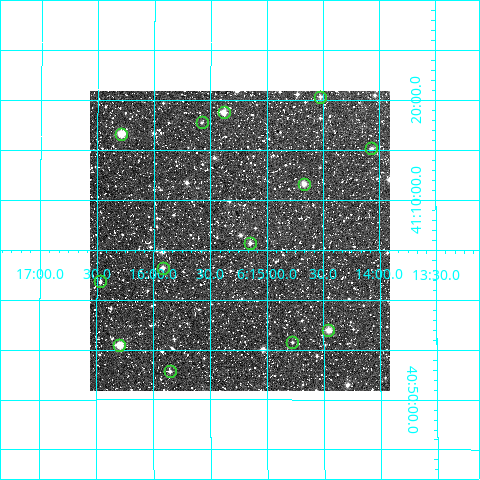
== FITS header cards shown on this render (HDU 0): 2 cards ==
NAXIS1  =                  300
NAXIS2  =                  300

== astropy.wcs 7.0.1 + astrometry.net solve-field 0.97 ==
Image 300 x 300 px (HDU 0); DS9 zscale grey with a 90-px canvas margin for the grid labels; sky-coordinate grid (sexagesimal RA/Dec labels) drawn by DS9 from the SOLVED WCS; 13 Tycho-2 reference stars matched to detected sources circled (green)
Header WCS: RA---TAN/DEC--TAN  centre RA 06:15:14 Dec +41:06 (93.81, +41.10 deg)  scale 6 arcsec/px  FOV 30.0' x 30.0'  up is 0 deg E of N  parity normal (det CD < 0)
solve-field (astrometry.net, Tycho-2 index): VERIFIED the header's WCS against the Tycho-2 star catalogue (13 matches, 0 conflicts) and refined it, rather than solving blind
Solved WCS: RA---TAN-SIP/DEC--TAN-SIP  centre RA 06:15:14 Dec +41:06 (93.81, +41.10 deg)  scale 6 arcsec/px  FOV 30.0' x 30.0'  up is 0 deg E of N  parity normal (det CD < 0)
The solver's refit moves the header's centre by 0.97 arcsec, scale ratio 0.9996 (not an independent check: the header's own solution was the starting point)
Tycho-2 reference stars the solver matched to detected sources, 13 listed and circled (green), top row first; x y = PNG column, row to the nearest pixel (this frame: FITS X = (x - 90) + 1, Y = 300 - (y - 91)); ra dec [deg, ICRS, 3 dp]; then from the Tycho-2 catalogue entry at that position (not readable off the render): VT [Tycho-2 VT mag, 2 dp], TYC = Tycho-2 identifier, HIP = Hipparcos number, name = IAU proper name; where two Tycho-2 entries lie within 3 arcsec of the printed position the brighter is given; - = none
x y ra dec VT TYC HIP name
320 97 93.631 +41.339 11.38 2934-1428-1 - -
224 112 93.845 +41.313 9.69 2934-466-1 - -
202 122 93.894 +41.296 12.05 2934-1602-1 - -
121 134 94.072 +41.277 9.80 2934-1478-1 - -
371 148 93.517 +41.253 11.72 2934-610-1 - -
304 184 93.668 +41.194 10.55 2930-159-1 - -
250 243 93.787 +41.095 11.34 2930-79-1 - -
163 268 93.980 +41.053 10.74 2930-1569-1 - -
100 281 94.117 +41.031 12.16 2930-811-1 - -
328 330 93.614 +40.950 10.43 2930-1881-1 - -
292 342 93.694 +40.930 11.83 2930-1149-1 - -
119 345 94.075 +40.924 9.48 2930-109-1 - -
170 371 93.964 +40.881 11.29 2930-2097-1 - -